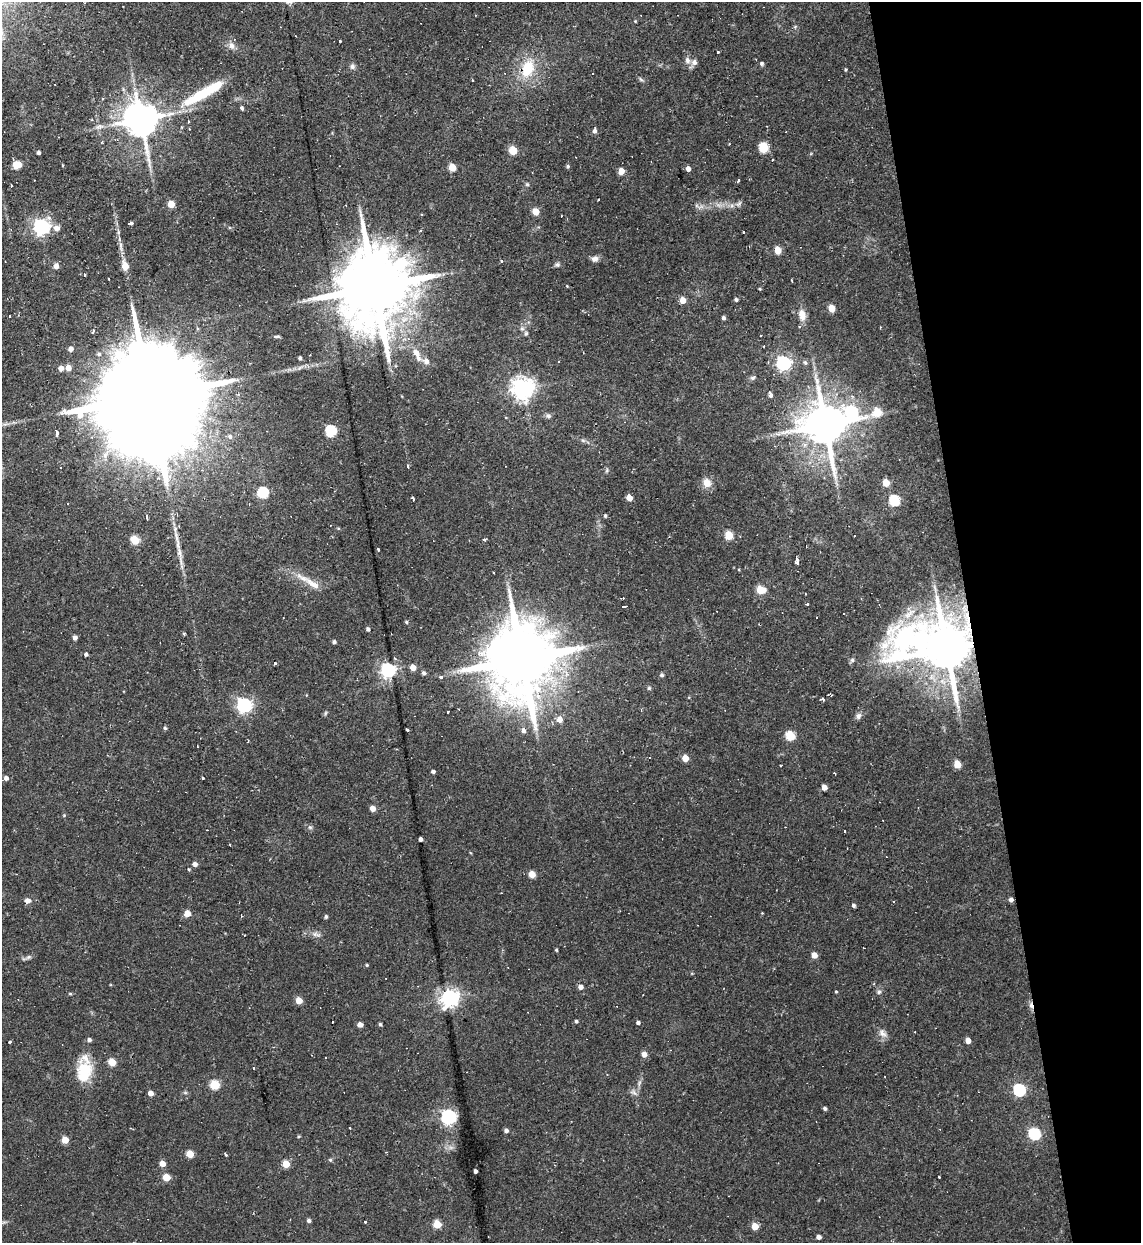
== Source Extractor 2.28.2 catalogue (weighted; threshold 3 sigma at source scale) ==
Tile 12 of 4 x 4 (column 4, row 3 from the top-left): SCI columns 3669-4807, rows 1242-2482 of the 4944 x 4963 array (HDU 1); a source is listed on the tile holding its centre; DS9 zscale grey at full resolution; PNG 1143 x 1245 px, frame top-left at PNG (2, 2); no overlay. Shown black and unused: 15% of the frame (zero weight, under 2 of 3 exposures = <1% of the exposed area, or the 3 px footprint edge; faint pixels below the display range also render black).
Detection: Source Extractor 2.28.2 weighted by HDU 2 'WHT'; one run over the whole footprint, this tile lists its part. Background 0.0631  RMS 0.0059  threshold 0.0265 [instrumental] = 3 sigma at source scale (4.5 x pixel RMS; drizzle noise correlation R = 1.50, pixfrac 1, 0.05/0.05 arcsec/px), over >= 5 px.
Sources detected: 204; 2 inside a brighter object's white glare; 16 cosmic-ray / hot-pixel residue — not listed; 5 inside a brighter listed object's ellipse — not listed separately; the other 181 listed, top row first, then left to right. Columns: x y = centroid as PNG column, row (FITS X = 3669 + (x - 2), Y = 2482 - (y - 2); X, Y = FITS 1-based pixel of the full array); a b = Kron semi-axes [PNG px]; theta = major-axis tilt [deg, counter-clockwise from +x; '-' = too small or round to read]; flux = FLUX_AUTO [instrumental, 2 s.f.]
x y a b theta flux
635 21 4 4 - 0.48
340 42 3 3 - 1.7
231 45 10 8 -63 3
718 52 3 2 - 0.61
687 60 10 7 -61 2.6
762 63 5 4 - 1.2
352 66 7 7 - 1.6
528 68 19 13 69 18
846 69 4 3 - 0.62
505 73 3 2 - 0.44
641 79 7 4 -45 0.95
200 95 49 12 30 30
242 108 4 3 - 1
141 119 10 9 - 1500
188 122 3 2 - 0.76
595 131 6 4 83 1.9
764 148 6 5 - 29
513 150 5 5 - 15
38 153 3 3 - 1.4
772 160 3 2 - 1
16 165 6 5 - 16
62 165 3 2 - 0.71
568 166 5 4 - 0.93
452 167 5 5 - 12
688 169 5 4 - 2.9
621 171 5 4 - 7.3
738 180 3 3 - 2.6
527 184 6 4 -19 0.75
11 185 3 2 - 0.93
598 199 3 3 - 1.7
171 204 5 5 - 12
536 212 5 5 - 9.9
131 223 4 3 - 3.3
41 227 6 6 - 180
57 228 6 6 - 3.5
743 232 3 2 - 0.84
778 250 5 4 - 9.2
595 259 9 7 6 2.3
557 265 6 6 - 1.2
56 266 5 5 - 4
125 266 6 5 - 8.3
84 275 3 3 - 1.9
108 279 3 2 - 0.8
567 286 3 3 - 0.4
375 287 25 16 -84 8300
760 289 5 3 - 0.49
683 300 5 5 - 6.8
736 300 4 4 - 1.1
832 308 5 4 - 11
802 315 14 9 -78 5.2
723 318 4 4 - 1.5
93 331 4 3 - 1.2
526 333 6 6 - 1.1
277 336 9 3 0 0.93
71 349 5 5 - 3.3
416 353 12 8 -57 5.1
99 354 6 5 - 1.3
300 358 4 3 - 1.2
426 361 10 8 -56 2.8
783 363 6 6 - 140
61 368 5 5 - 3
68 368 5 5 - 4.9
753 378 8 6 38 1.3
523 389 7 7 - 400
770 395 6 4 -74 2
150 398 50 23 -83 29000
851 412 10 8 -39 62
877 412 6 5 - 18
548 416 7 6 - 1.4
825 425 13 11 -75 2200
331 431 6 5 - 47
56 434 5 3 - 17
230 436 6 6 - 1.8
583 440 7 4 -19 1.1
408 466 3 3 - 1.3
607 470 6 4 73 0.8
707 483 9 8 - 5.5
886 483 5 5 - 8.9
263 492 6 6 - 36
413 498 4 3 - 2.6
629 498 5 4 - 7.3
894 500 6 6 - 34
605 515 4 3 - 0.88
146 517 5 3 - 1.7
729 535 5 5 - 18
135 540 5 5 - 18
484 540 4 4 - 0.93
378 550 3 3 - 4
797 560 5 3 - 6.1
313 584 40 8 -32 8.8
760 590 6 5 - 13
623 598 4 2 - 0.77
807 604 3 2 - 1.9
624 606 3 3 - 3.2
406 622 4 3 - 0.69
368 629 4 4 - 1.4
184 634 3 3 - 1.1
75 638 4 4 - 2.4
334 642 4 4 - 1.3
945 648 22 15 -13 3000
86 654 4 4 - 1.2
522 659 21 16 -81 6900
275 663 3 3 - 1
413 668 5 5 - 4.8
388 670 7 6 - 120
424 673 5 5 - 1.3
662 675 6 5 - 0.95
441 677 5 3 - 1.5
649 688 5 5 - 0.86
823 699 3 3 - 2.6
244 705 6 6 - 150
447 712 3 3 - 2.3
325 713 6 4 71 0.76
858 716 9 6 67 2
560 719 6 6 - 4.2
165 728 5 4 - 0.74
407 730 3 3 - 2.5
523 731 6 5 - 2
790 736 5 5 - 26
685 758 5 5 - 6.6
957 764 5 5 - 12
433 771 4 3 - 1.5
6 778 5 5 - 2.1
202 778 3 3 - 2
824 787 5 4 - 4.1
372 808 5 5 - 4.1
310 827 6 4 17 0.86
844 831 3 3 - 1.6
420 839 4 4 - 1.9
195 864 4 4 - 2.6
532 874 5 5 - 8.1
27 900 7 6 - 2.5
1011 900 5 4 - 1.8
853 905 4 4 - 1.2
187 913 5 4 - 7.5
326 917 4 4 - 1.1
556 950 4 3 - 0.61
814 955 5 4 - 5.2
28 957 7 5 12 1.4
367 965 4 4 - 0.58
581 987 5 5 - 2.6
836 992 4 3 - 0.57
879 992 6 5 - 1.1
70 994 5 3 - 0.62
449 998 7 6 - 260
299 1001 5 4 - 9.7
576 1021 4 3 - 0.89
638 1023 4 4 - 1.4
380 1024 4 3 - 0.96
360 1025 5 5 - 3
883 1033 12 7 -45 2.9
968 1040 5 4 - 4.3
10 1042 3 3 - 0.89
644 1054 5 5 - 3.8
85 1058 33 17 -67 11
112 1062 5 5 - 12
84 1076 11 7 -46 16
215 1085 6 5 - 21
1019 1090 6 5 - 71
151 1093 4 4 - 3.7
634 1093 10 5 -38 1.7
825 1108 4 4 - 1.1
449 1117 7 6 - 120
350 1128 2 2 - 0.52
506 1131 5 4 - 1.7
1034 1134 6 5 - 60
299 1136 4 3 - 0.6
65 1140 5 5 - 8.7
190 1154 5 5 - 10
226 1155 5 3 - 0.55
330 1160 5 5 - 0.75
162 1163 5 5 - 5.2
286 1164 5 5 - 10
475 1171 4 3 - 1.7
166 1177 5 5 - 10
939 1177 3 3 - 1.1
309 1220 4 4 - 1.4
365 1222 3 3 - 1.5
437 1224 5 5 - 13
755 1226 5 5 - 9.6
819 1237 4 4 - 3
Overlapping masked pixels (flux is a lower limit): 2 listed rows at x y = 150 398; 945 648
Unlisted compact peaks at least as high as the median listed source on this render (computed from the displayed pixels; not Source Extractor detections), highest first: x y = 852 660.